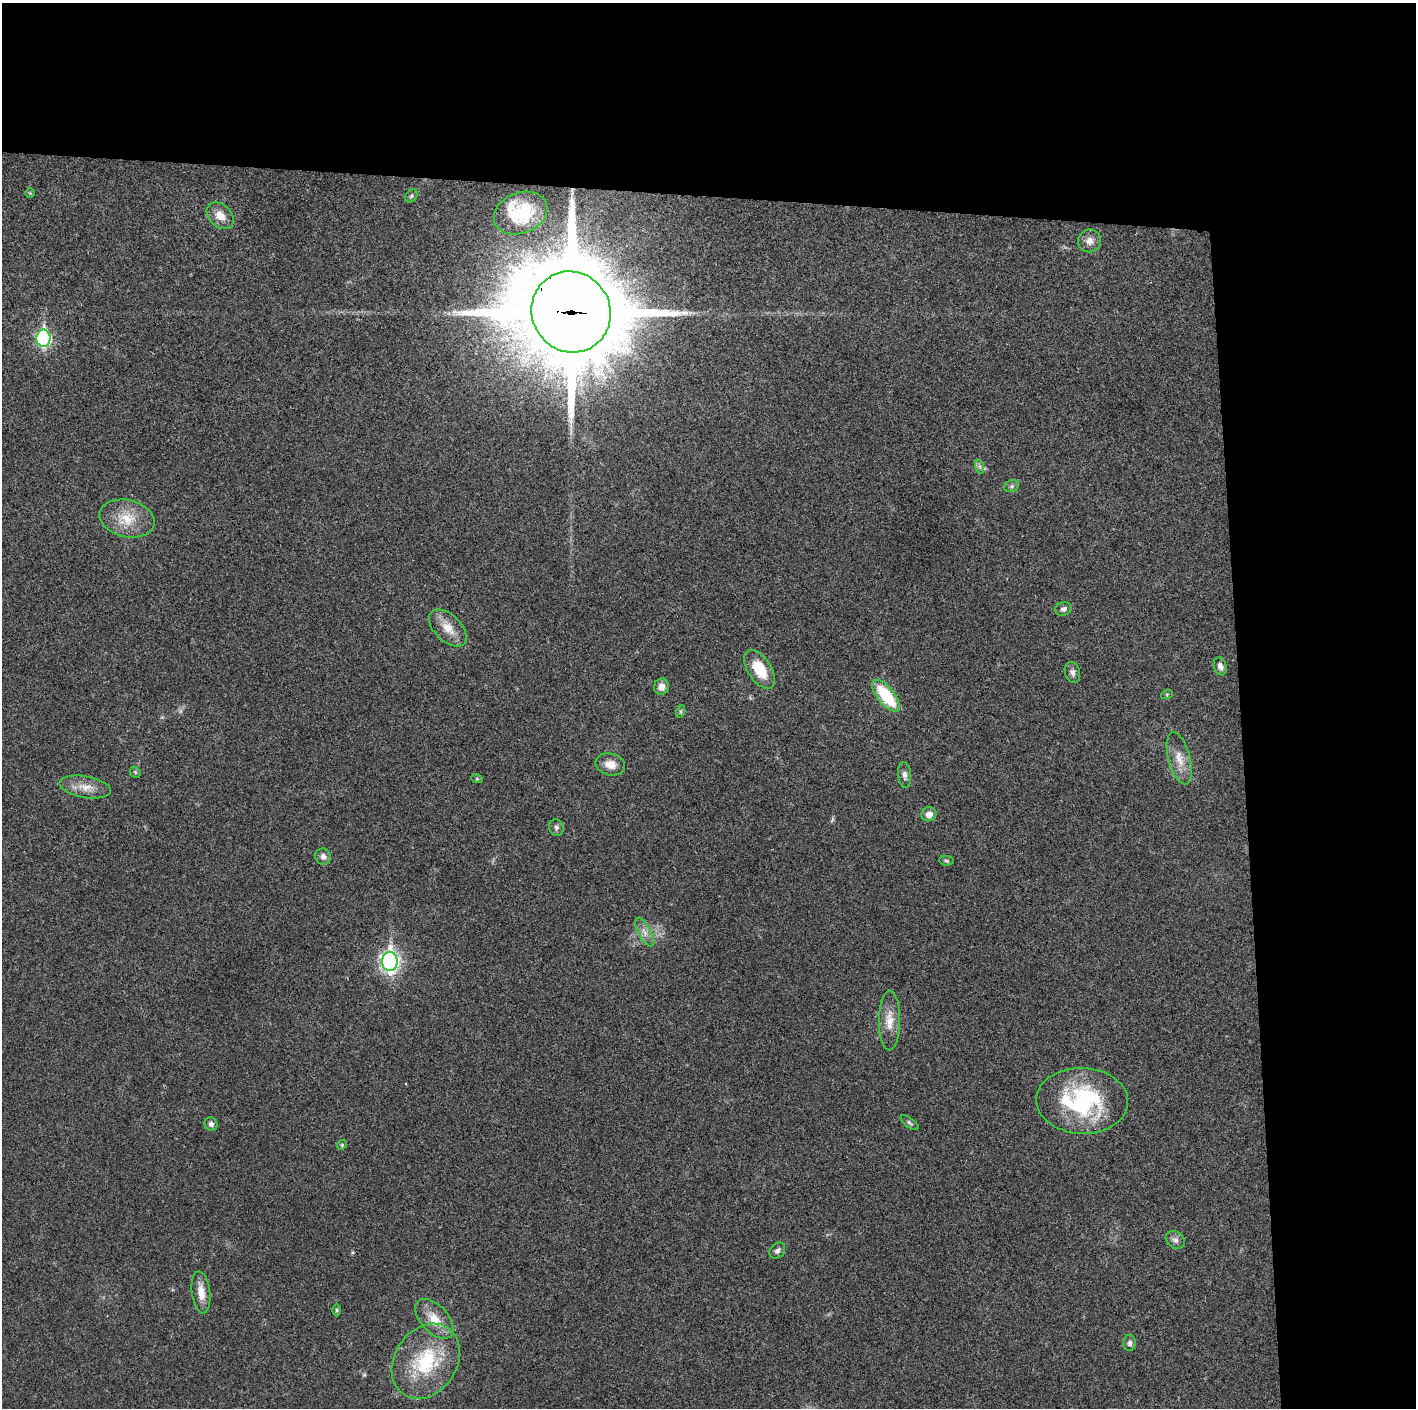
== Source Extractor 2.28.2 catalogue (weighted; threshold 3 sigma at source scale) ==
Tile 3 of 3 x 3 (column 3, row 1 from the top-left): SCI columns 2829-4242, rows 2817-4222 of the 4243 x 4225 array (HDU 1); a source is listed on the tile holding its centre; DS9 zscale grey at full resolution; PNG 1418 x 1410 px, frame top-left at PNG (2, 3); each listed source drawn as its Kron ellipse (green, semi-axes under 4 px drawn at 4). Shown black and unused: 24% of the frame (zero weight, under 3 of 4 exposures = <1% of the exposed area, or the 3 px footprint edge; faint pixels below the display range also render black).
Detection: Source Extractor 2.28.2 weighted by HDU 2 'WHT'; one run over the whole footprint, this tile lists its part. Background 0.0192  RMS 0.0039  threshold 0.0176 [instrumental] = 3 sigma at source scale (4.5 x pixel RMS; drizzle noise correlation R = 1.50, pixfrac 1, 0.05/0.05 arcsec/px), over >= 5 px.
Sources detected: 44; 1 inside a brighter listed object's ellipse — not listed separately; the other 43 listed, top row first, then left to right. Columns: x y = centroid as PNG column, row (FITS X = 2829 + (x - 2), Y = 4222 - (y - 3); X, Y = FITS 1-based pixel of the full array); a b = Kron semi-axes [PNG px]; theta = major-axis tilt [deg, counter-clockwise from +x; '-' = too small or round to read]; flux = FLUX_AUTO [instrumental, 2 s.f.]
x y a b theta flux
30 193 5 5 - 0.45
411 196 7 5 48 0.69
521 213 28 20 21 16
220 216 15 11 -44 4.6
1090 241 11 11 - 2.9
571 312 41 39 -58 7700
43 338 8 7 - 73
980 467 7 4 -72 0.75
1011 486 8 6 21 0.9
127 519 28 18 -13 10
1063 609 8 6 20 1.3
448 628 23 13 -44 6
1220 666 9 6 -70 1.8
760 669 22 11 -56 11
1072 672 11 7 -76 1.6
661 687 8 7 - 2.8
1167 694 6 4 19 0.45
886 696 19 8 -51 20
681 711 6 4 71 0.61
1179 758 27 11 -75 5.8
610 764 15 11 -13 4.1
135 772 6 4 -47 0.61
905 775 13 6 -84 1.7
477 779 6 3 -19 0.44
85 787 26 11 -9 5.5
929 814 8 7 - 2.5
556 827 8 7 - 1.1
323 856 8 8 - 1.7
947 861 7 4 -7 0.64
645 932 16 6 -62 2.6
390 961 10 7 -89 160
889 1020 30 10 89 6.3
1082 1101 46 33 -2 49
910 1123 10 4 -37 0.82
211 1124 7 6 - 1.4
342 1145 5 4 - 0.49
1175 1240 10 8 -39 1.6
777 1251 9 7 47 1.4
201 1292 21 9 -83 4.8
337 1310 6 4 -90 0.54
434 1319 24 13 -48 7.4
1130 1343 8 6 89 1.3
426 1361 40 31 57 28
Overlapping masked pixels (flux is a lower limit): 1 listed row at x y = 571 312